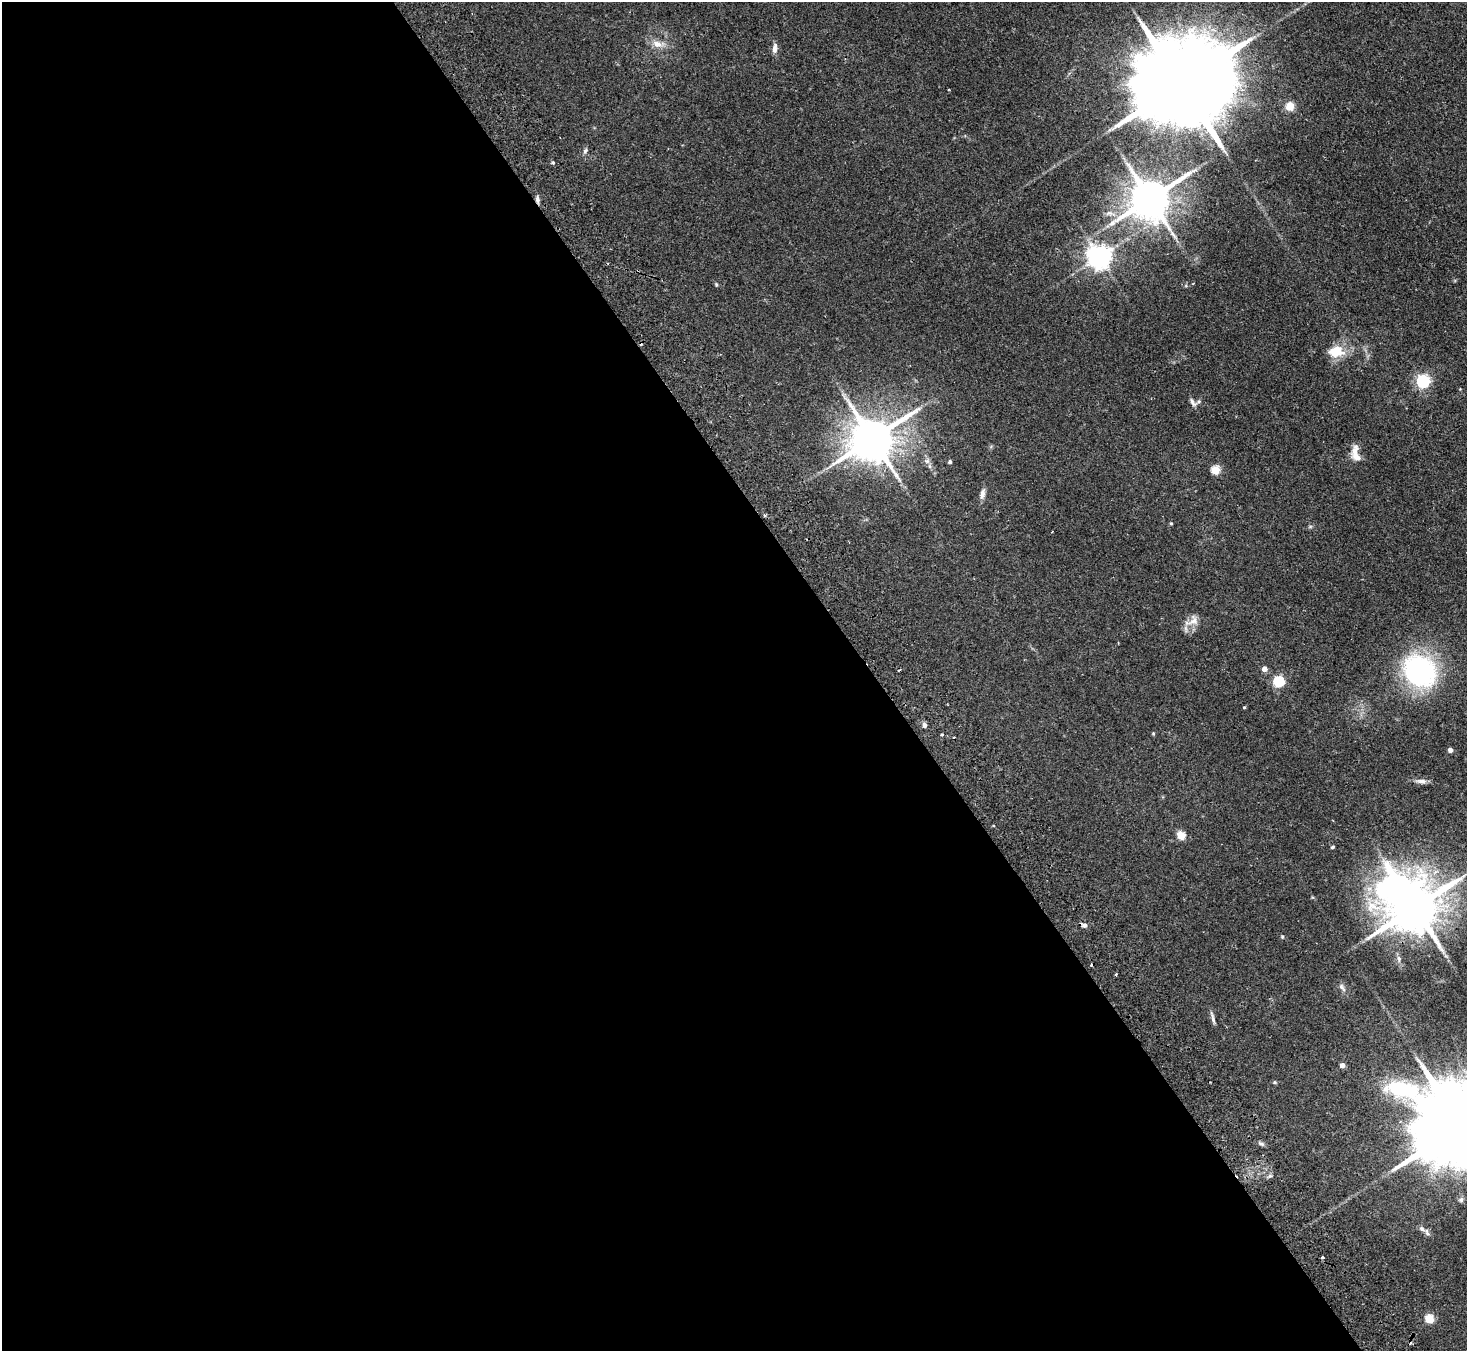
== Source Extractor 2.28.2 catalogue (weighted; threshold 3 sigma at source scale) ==
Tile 9 of 4 x 4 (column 1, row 3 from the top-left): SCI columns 50-1514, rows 1681-3029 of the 5961 x 5922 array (HDU 1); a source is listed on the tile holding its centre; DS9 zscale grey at full resolution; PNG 1469 x 1353 px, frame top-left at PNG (2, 2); no overlay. Shown black and unused: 60% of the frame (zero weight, under 2 of 3 exposures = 3% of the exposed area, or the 3 px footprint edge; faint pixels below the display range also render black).
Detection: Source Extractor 2.28.2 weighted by HDU 2 'WHT'; one run over the whole footprint, this tile lists its part. Background 0.0752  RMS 0.0056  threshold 0.0251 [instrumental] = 3 sigma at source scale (4.5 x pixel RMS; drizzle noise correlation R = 1.50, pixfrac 1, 0.05/0.05 arcsec/px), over >= 5 px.
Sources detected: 53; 5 cosmic-ray / hot-pixel residue — not listed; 1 inside a brighter listed object's ellipse — not listed separately; the other 47 listed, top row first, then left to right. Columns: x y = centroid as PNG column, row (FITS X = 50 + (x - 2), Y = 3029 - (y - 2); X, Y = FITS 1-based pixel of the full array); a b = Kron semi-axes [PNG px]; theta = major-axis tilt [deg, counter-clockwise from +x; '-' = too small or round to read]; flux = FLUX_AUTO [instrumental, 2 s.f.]
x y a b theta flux
657 44 15 9 -22 4.9
775 48 13 6 84 2.7
1179 85 38 20 30 15000
1290 106 5 5 - 19
585 151 8 5 68 1.2
553 162 4 4 - 0.82
1150 199 12 10 35 1900
537 200 9 4 -82 1.5
1100 257 7 7 - 490
716 284 5 4 - 0.58
1336 351 22 14 1 11
1423 382 6 6 - 96
1193 403 14 6 -49 2.2
873 439 14 12 31 2200
1355 454 22 10 -82 5.9
927 461 7 6 - 1.7
950 462 4 4 - 0.98
1215 470 5 5 - 22
982 493 14 6 75 2.6
765 515 4 3 - 0.91
1171 523 4 4 - 0.52
1192 621 23 12 26 5.6
1264 669 4 4 - 3.9
1420 671 30 26 -34 95
1279 682 5 5 - 48
1244 707 3 3 - 0.82
924 725 6 5 - 1.7
1153 733 4 4 - 0.54
942 734 3 3 - 1.1
1450 750 4 4 - 3
1421 781 15 6 -2 2.4
993 825 3 2 - 0.89
1181 836 5 5 - 20
1332 847 5 3 - 0.65
1414 907 20 17 -35 2700
1084 925 9 5 -28 1.8
1282 937 5 4 - 0.59
1342 987 14 5 -51 1.8
1213 1018 18 4 -75 1.8
1342 1065 4 4 - 3.3
1275 1082 5 4 - 0.6
1461 1126 43 22 26 15000
1261 1143 9 4 -22 1.2
1461 1200 7 5 76 1.2
1427 1232 10 5 -68 1.5
1323 1257 4 3 - 0.71
1429 1319 5 5 - 26
Overlapping masked pixels (flux is a lower limit): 2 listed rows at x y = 537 200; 1414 907
Isophote crosses this tile's border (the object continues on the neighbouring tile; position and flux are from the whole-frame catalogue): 1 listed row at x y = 1461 1126